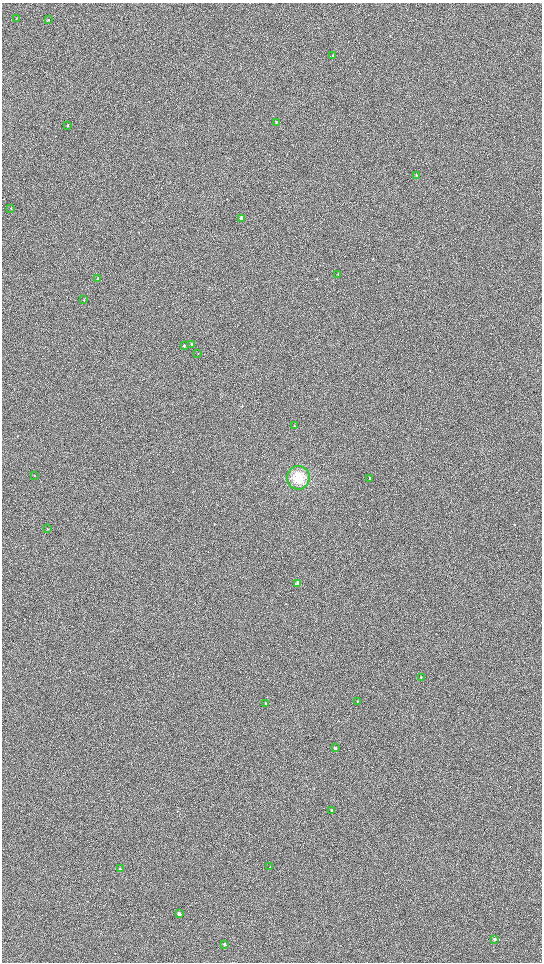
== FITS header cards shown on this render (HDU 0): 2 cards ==
NAXIS1  =                 1080 / length of data axis 1
NAXIS2  =                 1920 / length of data axis 2

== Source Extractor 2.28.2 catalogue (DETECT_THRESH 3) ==
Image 1080 x 1920 px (HDU 0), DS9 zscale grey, zoomed out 1/2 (1 PNG px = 2 x 2 image px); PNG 544 x 964 px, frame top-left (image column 1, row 1919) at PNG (2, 3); each listed source drawn as its Kron ellipse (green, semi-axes under 4 px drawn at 4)
Background 907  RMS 120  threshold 369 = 3 sigma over >= 5 px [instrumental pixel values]
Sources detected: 30; all 30 listed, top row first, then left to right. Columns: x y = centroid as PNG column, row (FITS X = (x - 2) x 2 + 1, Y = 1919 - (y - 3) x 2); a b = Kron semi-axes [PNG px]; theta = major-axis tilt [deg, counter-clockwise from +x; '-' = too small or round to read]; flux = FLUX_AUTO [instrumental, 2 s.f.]
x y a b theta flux
16 19 3 2 - 11000
48 20 2 2 - 16000
333 55 2 2 - 15000
276 122 3 2 - 15000
68 125 3 2 - 12000
416 176 3 2 - 28000
11 208 2 2 - 8600
242 218 3 2 - 170000
338 275 3 2 - 9200
98 278 3 2 - 30000
84 300 3 2 - 11000
192 344 3 2 - 28000
184 346 3 2 - 16000
198 354 2 2 - 8300
294 426 3 2 - 7800
34 475 2 2 - 8000
298 478 12 11 - 420000
370 479 3 2 - 42000
48 529 2 2 - 8900
298 583 3 2 - 170000
421 677 3 2 - 20000
357 701 3 2 - 11000
266 704 2 2 - 21000
335 748 2 2 - 48000
332 810 2 2 - 39000
270 867 2 2 - 8500
120 869 2 2 - 18000
179 914 2 2 - 110000
495 939 2 2 - 41000
225 944 2 2 - 60000